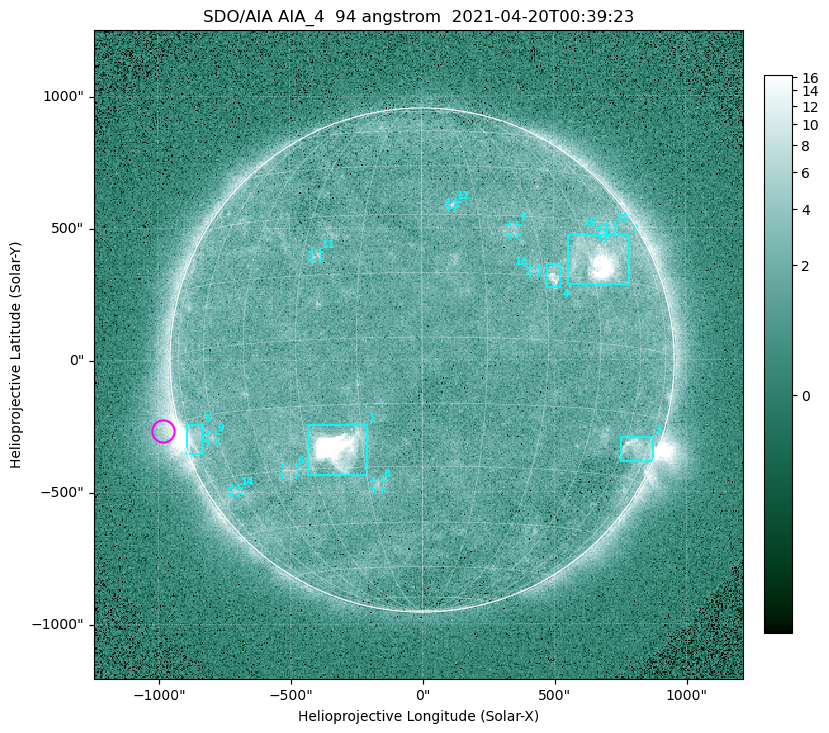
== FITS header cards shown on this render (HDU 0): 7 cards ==
TELESCOP= 'SDO/AIA '
INSTRUME= 'AIA_4   '
WAVELNTH=                   94
WAVEUNIT= 'angstrom'
DATE-OBS= '2021-04-20T00:39:23.12'
CTYPE1  = 'HPLN-TAN'
CTYPE2  = 'HPLT-TAN'

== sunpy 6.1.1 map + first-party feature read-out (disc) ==
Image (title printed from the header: SDO/AIA AIA_4  94 angstrom  2021-04-20T00:39:23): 512 x 512 px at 4.8 arcsec/px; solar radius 955 arcsec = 199 px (full disc in frame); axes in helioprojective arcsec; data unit not stated in the header (colour bar unlabelled)
Orientation: roll -0.138 deg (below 1 deg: not rotated)
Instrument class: DISC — disc imager (sunpy class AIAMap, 94 A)
Bright regions (active regions / flare kernels): reference = the median radial profile (limb darkening/brightening removed); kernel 5 px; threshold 5 sigma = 2.42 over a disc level ~1.73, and >= 1.15x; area >= 9 px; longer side >= 5 px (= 24 arcsec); searched inside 0.97 R_sun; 15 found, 15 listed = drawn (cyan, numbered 1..; 10 of them under ~33 arcsec drawn as corner ticks so the feature stays visible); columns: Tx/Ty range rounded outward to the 10 arcsec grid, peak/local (2 s.f.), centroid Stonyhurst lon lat
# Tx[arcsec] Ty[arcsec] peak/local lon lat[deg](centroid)
1 -430..-210 -440..-240 312 -22 -25
2 550..790 280..470 29 +48 +20
3 750..880 -390..-290 4.9 +67 -22
4 470..530 270..360 5.5 +33 +15
5 -900..-830 -360..-240 7.2 -73 -20
6 -530..-480 -440..-400 2.8 -38 -30
7 330..370 470..510 2.8 +24 +26
8 -180..-150 -490..-450 3 -12 -35
9 -810..-780 -300..-280 2.8 -62 -20
10 670..700 460..500 2.8 +54 +27
11 -420..-380 380..410 2.8 -26 +20
12 100..130 580..600 3 +8 +33
13 410..440 330..350 2.7 +27 +16
14 -720..-690 -510..-480 2.6 -63 -34
15 700..730 490..510 2.3 +59 +29
Off-limb structures (1.02-1.3 R_sun): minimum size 50 px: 6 found; the strongest spans PA ~90..115 deg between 1.02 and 1.21 R_sun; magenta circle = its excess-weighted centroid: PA ~105 deg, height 1.06 R_sun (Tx ~-980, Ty ~-270 arcsec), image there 4.5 x the reference